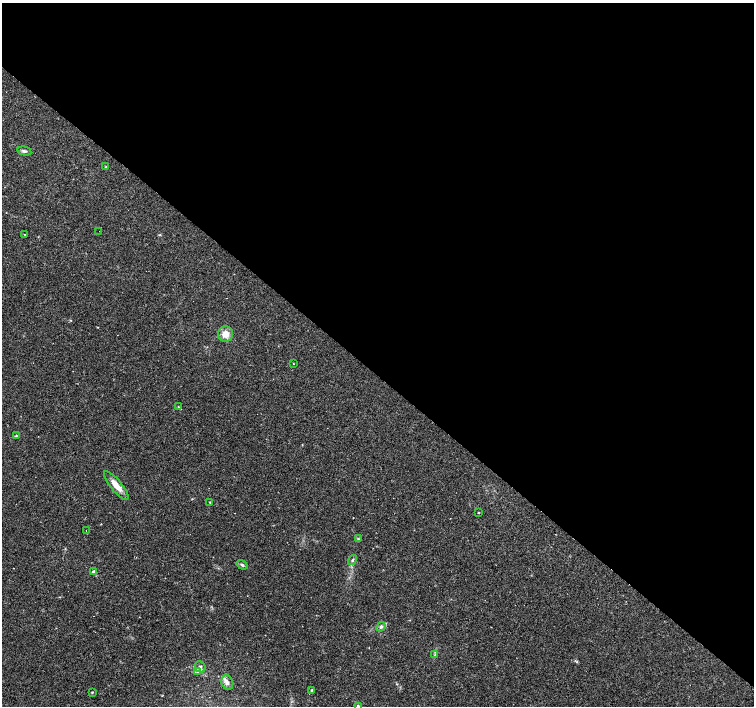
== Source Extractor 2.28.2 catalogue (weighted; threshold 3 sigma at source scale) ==
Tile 3 of 4 x 4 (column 3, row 1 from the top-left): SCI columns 3005-4507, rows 4385-5792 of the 6010 x 6019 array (HDU 1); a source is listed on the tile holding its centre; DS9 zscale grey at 2 x 2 block average (1 PNG px = mean of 2 x 2 image px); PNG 756 x 708 px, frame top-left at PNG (2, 3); each listed source drawn as its Kron ellipse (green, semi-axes under 4 px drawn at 4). Shown black and unused: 53% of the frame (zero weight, under 2 of 3 exposures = <1% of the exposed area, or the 3 px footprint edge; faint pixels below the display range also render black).
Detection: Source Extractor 2.28.2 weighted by HDU 2 'WHT'; one run over the whole footprint, this tile lists its part. Background 0.0808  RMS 0.0051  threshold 0.0229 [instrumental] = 3 sigma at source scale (4.5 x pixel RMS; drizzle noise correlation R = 1.50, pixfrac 1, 0.0396/0.0396 arcsec/px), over >= 5 px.
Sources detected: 27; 3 cosmic-ray / hot-pixel residue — neither listed nor drawn; the other 24 listed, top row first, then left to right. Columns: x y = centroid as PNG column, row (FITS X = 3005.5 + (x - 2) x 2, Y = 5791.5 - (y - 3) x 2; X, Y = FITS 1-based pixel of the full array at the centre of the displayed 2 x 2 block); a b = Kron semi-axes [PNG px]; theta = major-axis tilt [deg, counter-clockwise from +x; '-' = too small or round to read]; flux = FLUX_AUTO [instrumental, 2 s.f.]
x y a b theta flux
24 151 7 3 -13 2.4
106 167 3 2 - 0.83
99 231 2 2 - 7.6
25 235 2 2 - 0.7
225 334 8 7 - 9.8
293 364 2 2 - 0.57
178 407 3 2 - 0.91
16 436 4 3 - 1
116 485 18 5 -50 13
210 502 4 2 - 0.83
478 513 2 2 - 1.3
86 531 2 2 - 0.55
358 539 3 2 - 0.77
353 560 5 3 - 1.8
242 565 6 3 -35 1.9
94 571 3 3 - 3.3
381 627 5 4 - 2.8
435 655 4 3 - 1.4
200 667 6 5 - 3.2
197 672 3 2 - 1.2
227 683 7 5 -67 4.1
312 690 2 2 - 2.4
92 692 3 2 - 0.8
358 706 4 3 - 2.4
Isophote crosses this tile's border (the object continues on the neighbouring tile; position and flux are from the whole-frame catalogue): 1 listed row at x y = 358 706